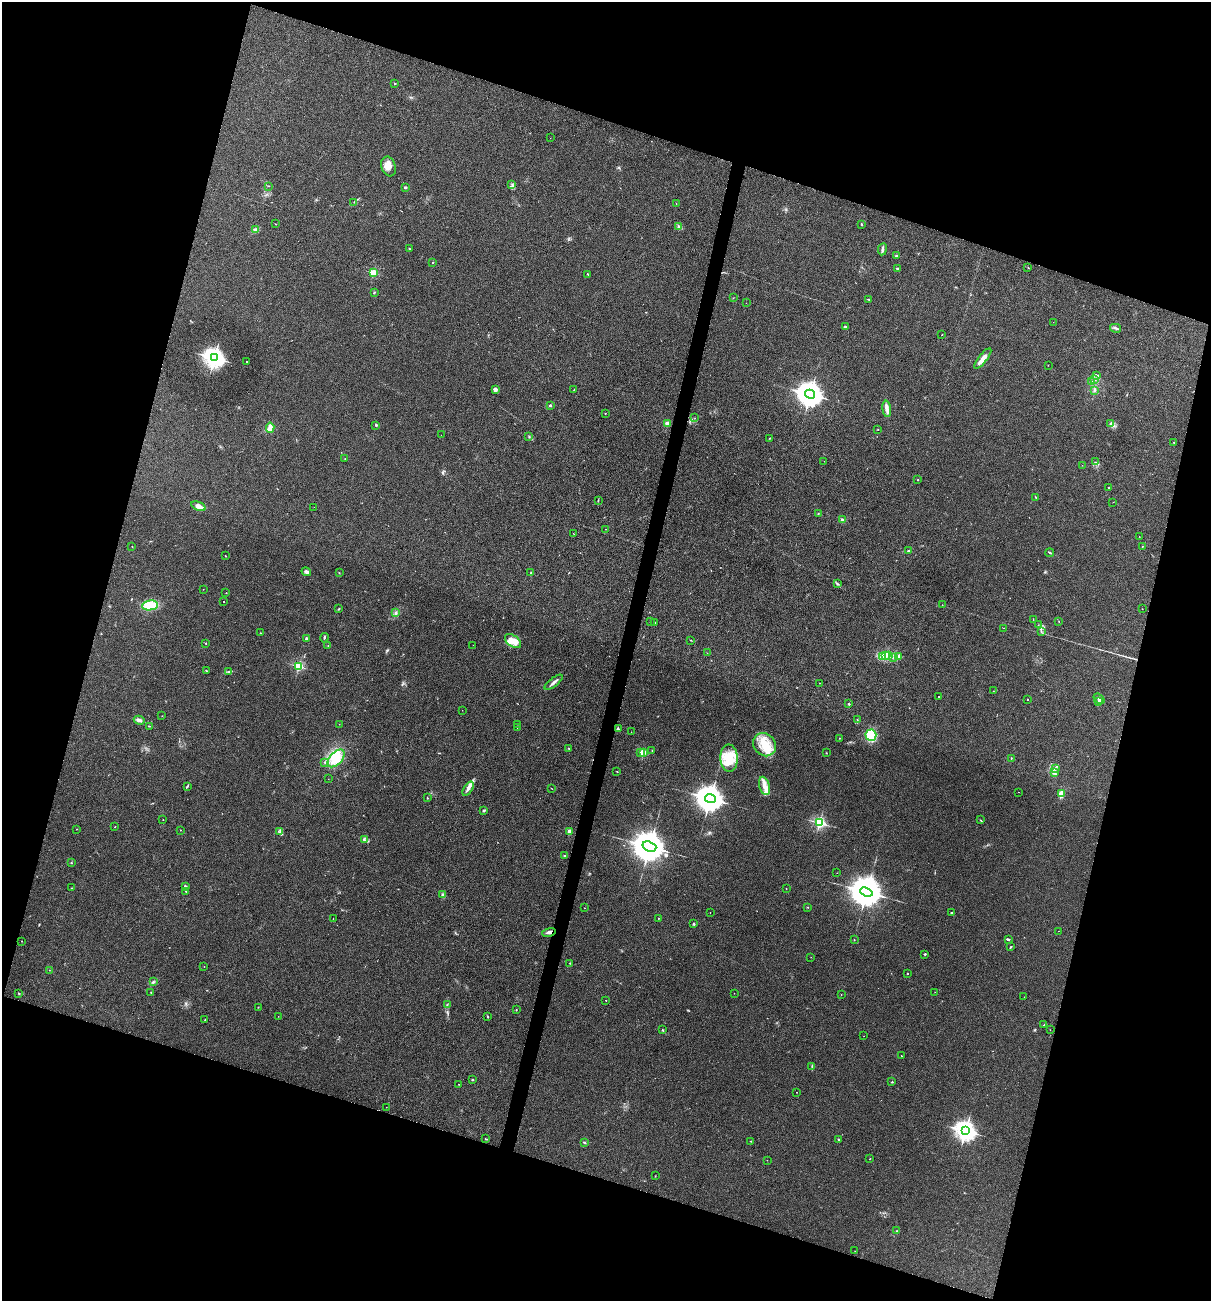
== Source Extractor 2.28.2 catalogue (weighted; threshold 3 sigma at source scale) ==
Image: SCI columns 126-4958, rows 1-5193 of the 5209 x 5195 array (HDU 1 of 3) = the unmasked area's bounding box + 8 px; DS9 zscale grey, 4 x 4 block average (1 PNG px = mean of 4 x 4 image px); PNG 1213 x 1303 px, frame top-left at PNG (2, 2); each listed source drawn as its Kron ellipse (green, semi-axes under 4 px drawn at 4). Shown black and unused: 35% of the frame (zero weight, under 3 of 4 exposures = <1% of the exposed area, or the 3 px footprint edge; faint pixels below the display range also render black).
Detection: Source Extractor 2.28.2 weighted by HDU 2 'WHT'. Background 0.12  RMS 0.0065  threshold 0.0294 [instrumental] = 3 sigma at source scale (4.5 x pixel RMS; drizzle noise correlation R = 1.50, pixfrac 1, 0.05/0.05 arcsec/px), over >= 5 px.
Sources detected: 246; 3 too faint to see at this stretch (4 x 4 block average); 3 inside a brighter object's white glare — neither listed nor drawn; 4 coinciding with a brighter row at this scale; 11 inside a brighter listed object's ellipse — not listed separately; the other 225 listed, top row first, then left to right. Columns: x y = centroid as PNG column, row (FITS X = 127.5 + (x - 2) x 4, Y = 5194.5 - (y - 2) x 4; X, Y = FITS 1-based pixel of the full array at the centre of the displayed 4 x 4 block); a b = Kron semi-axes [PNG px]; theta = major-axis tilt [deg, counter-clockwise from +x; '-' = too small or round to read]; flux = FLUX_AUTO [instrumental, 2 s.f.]
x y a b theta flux
395 83 2 2 - 10
550 138 2 2 - 0.6
389 166 10 7 -70 30
512 185 3 2 - 4.4
268 186 2 2 - 1
405 188 2 2 - 5.2
354 202 2 2 - 1.2
676 203 2 2 - 1.3
276 224 2 2 - 1.3
862 224 3 2 - 2.9
679 226 3 2 - 7.4
256 230 3 3 - 16
409 249 2 2 - 1.6
882 249 6 2 81 11
896 255 2 2 - 5.2
432 263 2 2 - 1.1
897 268 3 2 - 4.4
1028 268 2 2 - 1.2
373 273 2 2 - 230
588 274 4 2 - 2.7
374 292 3 2 - 1.9
733 298 2 2 - 0.93
869 299 2 2 - 2.3
746 303 2 2 - 0.61
1053 322 2 2 - 0.58
845 327 2 2 - 33
1116 328 5 2 - 5.3
942 335 2 2 - 1.4
214 358 3 3 - 2700
983 358 12 3 52 34
247 362 2 2 - 4.7
1048 365 2 2 - 1
1097 375 4 2 - 4.4
1094 379 3 3 - 5.2
1092 382 2 2 - 2
495 390 4 2 - 17
574 390 2 2 - 0.87
1094 390 2 2 - 1.5
810 394 5 4 - 6100
550 405 3 2 - 5.7
887 409 8 3 -82 17
605 413 2 2 - 1.5
695 418 2 2 - 0.72
667 423 2 2 - 110
1110 423 2 2 - 3
376 425 3 2 - 2.9
270 428 5 3 - 25
878 430 2 2 - 1.1
441 435 2 2 - 0.62
529 437 2 2 - 2.1
770 438 2 2 - 1.6
1174 442 2 2 - 1.6
345 459 2 2 - 1
824 461 2 2 - 0.74
1096 462 3 2 - 2.9
1082 465 2 2 - 0.71
918 480 2 2 - 2.9
1108 487 2 2 - 1.1
1036 497 2 2 - 1.5
598 500 2 2 - 1.4
1113 502 2 2 - 0.94
198 506 7 3 -24 23
314 507 2 2 - 0.75
818 513 2 2 - 1.6
842 520 2 2 - 69
606 529 2 2 - 1.1
573 533 2 2 - 0.85
1139 536 2 2 - 0.71
132 546 2 2 - 0.96
1142 547 2 2 - 1.9
909 551 3 2 - 3.8
1050 553 4 2 - 4.5
225 556 2 2 - 2.9
306 572 5 3 - 9.7
339 573 2 2 - 1.3
531 573 2 2 - 3.5
838 584 2 2 - 2.5
203 589 2 2 - 0.94
226 593 2 2 - 3
224 601 2 2 - 1.3
150 605 8 5 6 87
942 605 2 2 - 0.94
339 608 4 2 - 3.1
1142 609 2 2 - 2.8
396 613 3 2 - 3.8
1033 620 3 2 - 1.2
651 621 2 2 - 1.3
1059 621 2 2 - 1.3
655 622 2 2 - 2
1038 625 2 2 - 1.2
1004 628 2 2 - 0.96
1041 632 2 2 - 1.1
260 633 2 2 - 1.3
306 638 2 2 - 34
324 638 5 2 - 4.5
691 640 2 2 - 1.3
513 641 9 5 -38 35
206 643 2 2 - 2.2
328 645 2 2 - 1.1
473 645 2 2 - 0.6
707 653 2 2 - 1
889 655 3 2 - 4.4
885 656 3 2 - 5
883 657 4 2 - 5.8
894 657 2 2 - 2.2
898 657 2 2 - 97
299 666 2 2 - 420
206 671 2 2 - 1.3
229 672 4 2 - 4.6
554 682 11 2 38 13
819 683 2 2 - 3.2
993 691 2 2 - 1.2
939 696 2 2 - 1.6
1099 699 6 3 -39 8.5
1028 700 2 2 - 1.4
1098 702 3 2 - 2.7
849 704 2 2 - 17
462 710 2 2 - 0.54
162 716 2 2 - 1
857 719 2 2 - 1.7
139 720 5 3 - 15
339 724 2 2 - 0.86
517 724 2 2 - 2.1
149 726 2 2 - 1.9
517 728 2 2 - 0.72
618 729 4 2 - 4.7
631 732 2 2 - 0.8
871 735 5 5 - 150
839 738 2 2 - 1.5
764 745 12 10 -49 78
568 748 2 2 - 1.8
652 751 2 2 - 1.3
643 752 2 2 - 140
641 753 3 2 - 7.1
826 753 2 2 - 1.7
336 758 10 6 48 50
729 758 13 9 -88 100
1011 758 3 2 - 2.4
325 762 2 2 - 2.1
1055 768 4 2 - 5
617 771 2 2 - 1.8
1054 772 3 3 - 7.3
328 779 2 2 - 0.8
187 786 3 2 - 3.8
764 786 9 5 -74 32
468 789 8 2 57 12
552 789 2 2 - 0.85
1019 792 2 2 - 0.65
1061 794 3 3 - 26
427 798 2 2 - 6.2
710 799 5 4 - 7400
484 810 3 2 - 3.5
163 820 2 2 - 2.3
980 820 2 2 - 2.1
819 823 2 2 - 720
115 827 2 2 - 1.8
77 829 2 2 - 2.4
181 830 2 2 - 1.4
280 831 3 2 - 4.9
570 831 2 2 - 85
364 840 2 2 - 2.3
649 847 7 5 -20 12000
564 856 3 2 - 2.5
71 863 2 2 - 2.5
837 873 2 2 - 0.66
185 887 3 2 - 5.5
72 888 2 2 - 1.1
786 888 2 2 - 1.1
186 891 2 2 - 8.3
866 892 6 4 -22 10000
443 895 3 2 - 4.6
808 907 2 2 - 1.4
584 908 2 2 - 2.3
710 912 2 2 - 1.5
951 912 2 2 - 2.6
658 918 2 2 - 2
333 919 2 2 - 1.1
693 924 3 2 - 4.1
1058 931 2 2 - 0.55
549 932 7 2 12 10
1008 939 3 2 - 6.5
854 940 2 2 - 1.5
22 941 2 2 - 1.4
1011 947 3 2 - 3.2
925 954 2 2 - 4.7
811 957 2 2 - 0.57
570 963 2 2 - 1.9
204 967 2 2 - 1.9
49 970 2 2 - 1.1
908 974 2 2 - 1.7
153 982 3 2 - 4.5
935 992 2 2 - 0.73
19 993 2 2 - 2.4
151 993 2 2 - 1.4
734 993 2 2 - 0.79
841 995 2 2 - 1.2
1024 997 2 2 - 0.61
606 1000 2 2 - 2.2
447 1005 2 2 - 1.4
258 1007 2 2 - 1.8
516 1010 2 2 - 1.6
278 1016 2 2 - 0.69
488 1016 3 2 - 3.3
205 1020 2 2 - 4.1
1044 1025 2 2 - 1.4
663 1030 3 2 - 2.4
1050 1030 2 2 - 0.73
864 1036 2 2 - 0.54
901 1056 2 2 - 4.2
812 1066 2 2 - 2.2
472 1080 2 2 - 14
892 1082 3 2 - 2.2
459 1084 2 2 - 3.2
797 1092 2 2 - 1.3
386 1107 2 2 - 0.82
965 1131 3 3 - 3100
486 1139 3 2 - 3.6
838 1139 2 2 - 3.6
751 1141 2 2 - 1.8
584 1142 3 2 - 3.9
870 1158 2 2 - 1.1
767 1160 2 2 - 0.82
655 1176 2 2 - 1
897 1231 3 2 - 1.7
855 1251 2 2 - 0.73
Overlapping masked pixels (flux is a lower limit): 1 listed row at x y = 549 932
Diffuse or blended objects may show on this block-average render without a row.